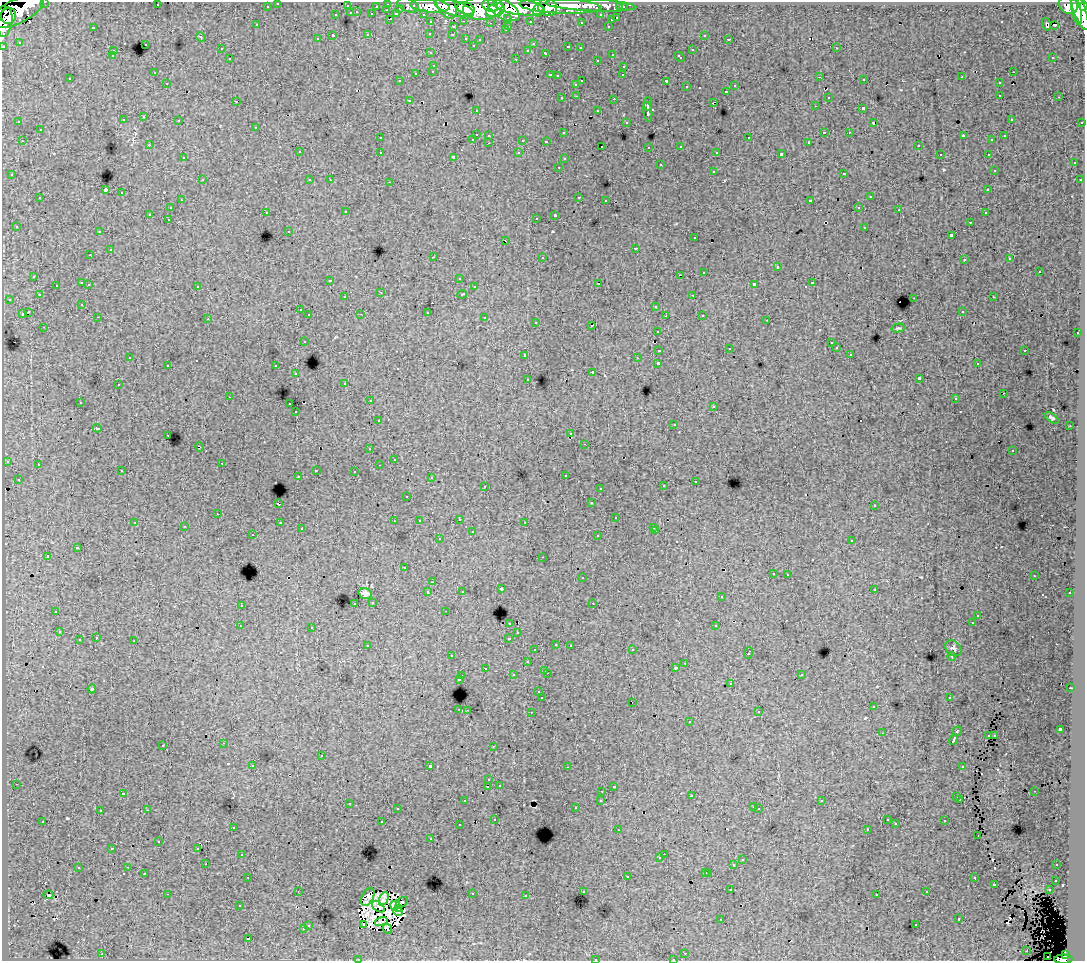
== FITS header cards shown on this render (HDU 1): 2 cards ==
NAXIS1  =                 1083
NAXIS2  =                  959

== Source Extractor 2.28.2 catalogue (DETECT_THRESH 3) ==
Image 1083 x 959 px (HDU 1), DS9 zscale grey, 1 PNG px = 1 image px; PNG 1087 x 963 px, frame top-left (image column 1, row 959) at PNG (2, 2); each listed source drawn as its Kron ellipse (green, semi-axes under 4 px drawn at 4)
Background 116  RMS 0.95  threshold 2.84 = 3 sigma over >= 5 px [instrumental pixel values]
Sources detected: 550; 13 with non-positive FLUX_AUTO (blend fragments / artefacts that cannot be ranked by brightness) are neither listed nor drawn; of the other 537, the 500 brightest by FLUX_AUTO listed and drawn (37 fainter detections omitted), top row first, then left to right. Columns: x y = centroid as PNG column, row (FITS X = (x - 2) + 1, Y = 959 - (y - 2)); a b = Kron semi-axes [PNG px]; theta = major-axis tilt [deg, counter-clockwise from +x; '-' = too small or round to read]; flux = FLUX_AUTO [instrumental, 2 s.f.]
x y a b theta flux
45 2 3 2 - 3000
278 3 3 3 - 2500
388 4 3 3 - 5100
157 5 3 2 - 66
408 5 11 6 -21 18000
591 5 45 6 -3 95000
1068 5 10 8 -27 95000
267 6 3 3 - 1600
347 6 3 3 - 940
376 6 3 2 - 1200
430 6 19 6 -4 180000
446 6 14 8 -60 150000
490 6 8 5 -22 87000
560 6 41 7 -3 310000
1083 6 5 4 - 73000
519 7 26 8 -7 440000
547 7 9 9 - 180000
620 7 3 3 - 1200
623 7 3 3 - 2300
400 8 3 3 - 850
454 8 21 7 -18 240000
483 8 20 12 6 380000
466 9 9 6 -20 150000
504 9 18 9 -31 350000
1079 9 22 6 -70 310000
387 10 3 2 - 350
495 10 10 6 21 180000
17 11 29 12 26 370000
538 11 6 5 - 100000
1076 11 14 4 -77 200000
357 12 3 2 - 400
351 13 3 3 - 860
372 14 3 3 - 1100
396 14 4 3 - 1000
423 14 3 2 - 2100
336 15 3 3 - 520
601 15 3 3 - 1900
9 16 8 7 - 190000
508 18 3 3 - 1100
617 18 3 3 - 570
390 19 3 2 - 460
611 20 3 3 - 370
464 21 3 2 - 430
530 21 3 3 - 1300
5 22 15 7 80 220000
431 22 3 3 - 2100
581 22 3 3 - 130
490 23 3 2 - 80
1046 24 6 3 -75 280
256 25 3 3 - 99
1054 25 3 2 - 100
509 26 3 2 - 330
608 26 3 3 - 470
93 27 3 2 - 640
453 27 3 3 - 440
505 30 3 3 - 200
430 33 3 3 - 230
368 35 3 3 - 590
452 35 3 3 - 170
704 35 3 3 - 350
333 36 3 3 - 1500
201 37 5 4 - 75
466 38 3 3 - 370
317 39 3 3 - 230
729 39 3 2 - 130
480 40 3 3 - 250
19 42 3 3 - 69
145 44 3 3 - 540
533 44 3 3 - 130
473 45 3 3 - 200
3 46 3 3 - 5400
568 47 3 3 - 380
580 48 3 3 - 260
836 48 3 2 - 260
221 49 3 3 - 240
528 50 3 3 - 200
692 50 3 3 - 560
113 51 3 3 - 390
431 53 3 3 - 330
546 53 3 3 - 540
612 54 3 3 - 390
112 56 3 3 - 220
680 57 6 3 -43 490
1053 57 3 3 - 140
230 59 3 3 - 350
516 59 3 2 - 550
597 60 3 3 - 310
434 65 3 3 - 370
624 66 3 3 - 380
433 71 3 3 - 350
154 72 3 2 - 140
1013 72 3 2 - 330
416 73 3 3 - 620
550 75 3 3 - 420
623 75 3 2 - 110
557 76 3 3 - 190
820 77 3 2 - 140
962 77 3 2 - 77
70 79 3 3 - 230
864 80 3 2 - 220
399 81 3 3 - 180
582 81 3 3 - 660
666 81 3 3 - 1200
167 83 3 2 - 180
999 83 3 3 - 360
576 84 3 3 - 350
735 86 3 3 - 300
687 87 3 3 - 400
727 91 3 3 - 300
1000 95 3 2 - 260
577 96 3 2 - 350
828 97 3 3 - 320
1059 97 3 2 - 180
562 98 3 3 - 270
614 99 3 2 - 560
409 100 3 3 - 250
236 101 3 2 - 110
713 102 4 2 - 550
648 104 7 3 -90 2700
815 106 3 2 - 96
863 108 3 3 - 1400
476 110 3 3 - 230
598 111 3 3 - 420
648 112 10 3 -81 2800
144 117 3 3 - 260
1011 119 3 3 - 250
123 120 3 3 - 240
179 120 3 2 - 200
19 122 3 3 - 160
626 122 3 3 - 140
1082 122 3 3 - 790
873 123 3 2 - 110
256 127 3 3 - 330
40 130 3 3 - 400
824 132 3 2 - 780
849 132 3 2 - 150
563 133 3 3 - 180
476 134 3 3 - 1000
489 135 3 3 - 320
963 136 4 3 - 610
1005 136 3 3 - 230
380 138 3 3 - 230
749 138 3 3 - 480
473 139 3 2 - 460
523 140 3 3 - 930
992 140 3 3 - 140
22 141 3 2 - 340
546 141 3 3 - 200
809 142 3 3 - 100
489 143 3 2 - 270
149 145 3 2 - 210
918 145 3 3 - 210
602 146 2 2 - 84
681 146 3 3 - 280
649 147 3 2 - 120
299 152 3 3 - 380
380 152 3 3 - 330
717 152 3 3 - 250
519 153 3 3 - 290
781 154 4 3 - 2100
940 154 3 2 - 110
988 154 3 2 - 290
183 158 3 3 - 210
454 158 4 3 - 210
564 159 3 3 - 120
1074 163 3 3 - 280
660 165 3 3 - 540
559 167 3 2 - 280
994 170 3 3 - 180
713 171 3 3 - 440
844 173 3 3 - 440
12 175 3 3 - 120
202 180 3 2 - 370
310 180 3 3 - 270
330 180 3 2 - 110
1080 180 3 3 - 240
390 182 3 2 - 480
988 189 3 2 - 120
105 190 4 3 - 5600
122 193 3 3 - 540
579 197 3 2 - 480
870 197 3 3 - 510
40 198 3 3 - 430
181 200 3 2 - 280
606 200 3 2 - 140
810 201 4 3 - 1400
859 207 3 2 - 250
170 208 3 3 - 240
899 210 3 2 - 120
266 212 3 2 - 230
346 212 3 2 - 210
985 213 3 2 - 190
150 214 3 3 - 1500
555 215 4 3 - 2000
536 218 3 2 - 150
168 219 3 2 - 230
970 222 3 2 - 220
16 226 3 3 - 200
865 227 3 3 - 440
289 231 3 3 - 140
99 232 3 2 - 250
951 235 3 3 - 1200
695 238 3 3 - 260
506 241 3 2 - 220
636 248 3 3 - 570
110 250 3 3 - 620
90 255 3 3 - 120
433 257 3 2 - 660
542 257 3 3 - 270
1010 259 3 3 - 230
964 260 3 3 - 220
777 267 3 3 - 800
1039 271 3 3 - 700
704 272 3 3 - 420
680 275 3 2 - 5200
34 276 3 3 - 350
459 278 3 3 - 190
330 280 3 3 - 180
82 283 3 3 - 940
812 283 3 3 - 610
89 284 3 2 - 230
599 284 3 3 - 1600
754 284 4 3 - 2100
56 285 3 2 - 240
197 286 3 3 - 330
474 287 3 3 - 240
381 292 3 2 - 60
462 294 5 3 - 470
39 295 3 3 - 220
693 295 3 2 - 250
345 297 3 3 - 270
993 297 3 2 - 270
914 298 3 2 - 410
9 299 3 2 - 210
82 304 3 3 - 210
656 306 3 3 - 390
300 310 3 3 - 220
962 311 3 3 - 190
28 312 4 3 - 1300
427 312 3 3 - 660
22 314 4 3 - 670
361 314 3 2 - 110
309 315 3 3 - 280
702 315 3 3 - 340
665 316 3 2 - 79
98 317 3 2 - 240
485 318 3 3 - 730
208 319 3 3 - 70
767 320 3 2 - 110
536 322 3 3 - 150
592 326 3 2 - 73
44 327 3 2 - 180
898 328 7 4 14 96
658 331 3 3 - 170
1077 333 3 2 - 400
304 341 3 3 - 300
831 343 3 2 - 120
836 348 3 3 - 240
729 349 3 2 - 75
659 350 4 3 - 980
1025 350 3 3 - 540
850 354 3 2 - 150
525 355 3 3 - 390
130 357 3 2 - 110
637 358 3 3 - 100
658 363 3 3 - 2800
977 364 3 2 - 150
168 365 3 3 - 260
276 366 3 3 - 320
592 372 3 2 - 610
296 374 3 3 - 260
919 378 4 3 - 2700
528 379 3 3 - 170
345 383 3 3 - 210
118 385 3 3 - 350
1003 393 2 2 - 67
229 397 3 2 - 63
955 399 3 3 - 140
370 401 3 3 - 160
80 402 3 2 - 290
290 404 3 2 - 290
714 406 3 3 - 200
296 412 3 2 - 100
1052 418 8 4 -35 140
378 420 3 3 - 220
674 424 2 2 - 66
1070 426 3 3 - 59
97 428 4 2 - 63
571 434 3 3 - 280
168 435 3 2 - 220
585 444 3 2 - 160
200 447 5 3 - 61
370 449 3 2 - 170
1012 451 3 3 - 140
394 459 3 2 - 63
7 461 3 3 - 150
222 463 3 2 - 170
38 465 3 2 - 130
379 465 3 2 - 88
316 470 3 2 - 310
122 471 3 3 - 250
354 471 3 2 - 170
565 475 3 2 - 140
298 477 3 2 - 210
431 477 3 3 - 210
18 479 3 3 - 210
695 481 3 2 - 230
485 486 3 2 - 320
663 486 3 3 - 230
600 488 3 2 - 170
407 496 3 3 - 130
591 503 3 3 - 210
278 504 3 3 - 830
874 506 3 3 - 220
218 514 3 2 - 330
616 518 3 3 - 360
459 519 3 3 - 330
394 521 2 2 - 60
419 521 3 3 - 210
525 522 3 2 - 200
135 523 3 3 - 86
280 523 3 3 - 290
184 526 3 2 - 62
654 527 3 3 - 180
301 529 3 3 - 190
656 531 3 2 - 310
472 532 3 3 - 730
253 535 3 2 - 170
598 536 3 3 - 330
439 539 3 3 - 320
852 540 3 3 - 270
77 548 4 3 - 970
47 556 3 3 - 1600
543 557 3 2 - 120
404 568 3 3 - 170
773 573 3 3 - 260
788 574 3 2 - 270
1034 576 3 2 - 69
582 578 3 3 - 370
433 582 4 2 - 130
501 589 3 3 - 310
874 589 3 3 - 230
462 591 3 3 - 240
428 592 3 3 - 510
365 593 6 5 - 260
1070 593 3 3 - 180
721 597 3 3 - 230
373 602 3 3 - 400
355 603 3 2 - 240
593 603 3 2 - 70
241 605 3 3 - 380
56 611 3 3 - 440
445 611 3 2 - 170
978 615 3 2 - 110
510 623 3 3 - 340
972 623 3 3 - 150
240 626 3 2 - 63
716 626 3 3 - 550
312 627 3 3 - 270
59 632 3 3 - 190
518 633 3 3 - 190
96 638 3 3 - 300
509 638 3 3 - 710
79 640 3 3 - 580
134 641 3 3 - 720
556 644 3 3 - 240
570 645 3 2 - 210
368 646 4 3 - 320
953 648 9 7 -44 180
535 650 3 3 - 240
632 650 3 2 - 230
748 653 6 3 69 790
451 656 3 2 - 180
952 656 4 3 - 62
527 662 3 3 - 410
685 663 3 2 - 250
485 668 3 3 - 220
675 668 3 3 - 200
545 670 3 3 - 360
547 673 3 2 - 460
801 674 3 3 - 310
513 675 3 3 - 340
462 676 3 3 - 470
459 679 3 3 - 790
731 684 3 3 - 400
1070 688 3 2 - 310
92 689 4 3 - 59
539 692 3 3 - 260
949 697 3 2 - 210
542 698 3 3 - 2000
632 702 3 2 - 170
873 707 3 2 - 220
459 709 3 2 - 420
467 710 3 2 - 330
531 712 3 2 - 290
759 712 3 3 - 67
689 722 3 3 - 320
1060 729 4 3 - 2300
957 731 5 3 - 1100
882 733 3 2 - 69
988 735 3 2 - 74
995 735 3 2 - 65
954 740 5 3 - 3100
224 743 3 2 - 250
163 745 3 3 - 410
493 746 3 2 - 78
321 756 3 3 - 570
253 765 3 3 - 230
430 766 3 3 - 3700
963 766 4 3 - 730
567 767 3 2 - 76
489 780 3 3 - 260
16 784 3 2 - 240
499 785 3 3 - 200
488 786 3 2 - 460
614 787 3 3 - 160
602 791 3 2 - 150
1034 791 3 2 - 210
123 793 3 3 - 180
692 796 3 2 - 110
957 797 3 3 - 440
960 799 3 3 - 230
601 800 3 3 - 390
465 801 3 3 - 320
822 801 3 3 - 200
349 803 3 2 - 380
753 807 3 2 - 260
575 808 3 3 - 180
397 809 3 2 - 110
759 809 3 2 - 59
147 810 3 2 - 330
100 811 3 3 - 290
495 819 3 3 - 220
887 820 3 3 - 250
43 821 3 3 - 270
945 821 3 3 - 370
382 822 3 3 - 990
896 824 3 3 - 86
459 825 3 2 - 110
233 827 3 3 - 210
867 829 3 3 - 94
618 830 3 2 - 130
978 835 3 2 - 100
431 838 3 3 - 160
159 841 3 2 - 80
112 848 3 2 - 120
198 848 3 3 - 260
242 854 3 2 - 260
664 854 2 2 - 240
660 858 3 3 - 180
742 860 3 3 - 370
206 864 2 2 - 220
734 865 3 3 - 1100
1057 865 3 2 - 170
128 867 3 2 - 300
78 868 3 3 - 470
706 872 3 3 - 400
144 873 3 3 - 500
709 873 3 3 - 650
627 876 3 3 - 500
248 877 3 2 - 190
974 878 3 3 - 340
1056 880 3 3 - 240
994 884 3 3 - 680
731 890 3 2 - 230
1049 890 3 3 - 320
298 891 3 2 - 59
583 891 3 3 - 320
927 892 3 3 - 230
167 894 3 2 - 930
472 894 3 3 - 400
877 894 3 3 - 210
48 895 5 2 - 260
526 896 3 2 - 180
368 897 9 5 62 190
384 899 7 4 65 370
402 903 7 4 40 220
395 905 5 3 - 61
240 906 3 3 - 150
378 907 7 4 -39 240
398 908 4 3 - 190
398 911 5 3 - 180
721 919 3 2 - 68
959 919 3 3 - 440
381 921 6 2 15 100
308 925 3 3 - 430
364 925 3 2 - 120
916 925 3 2 - 190
303 929 3 3 - 550
387 929 5 2 - 90
248 939 3 3 - 1400
1027 951 2 2 - 76
685 953 3 2 - 250
102 954 3 2 - 390
1065 955 4 3 - 45000
1048 956 2 2 - 370
358 959 3 2 - 130
595 959 3 2 - 530
673 959 3 2 - 200
1063 959 9 4 0 78000
At the frame edge (FLAGS 8, measured only in part): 10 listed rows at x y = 45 2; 278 3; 347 6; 1083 6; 5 22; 3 46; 358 959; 595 959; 673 959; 1063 959
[37 fainter detections neither listed nor drawn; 13 non-positive-flux detections neither listed nor drawn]